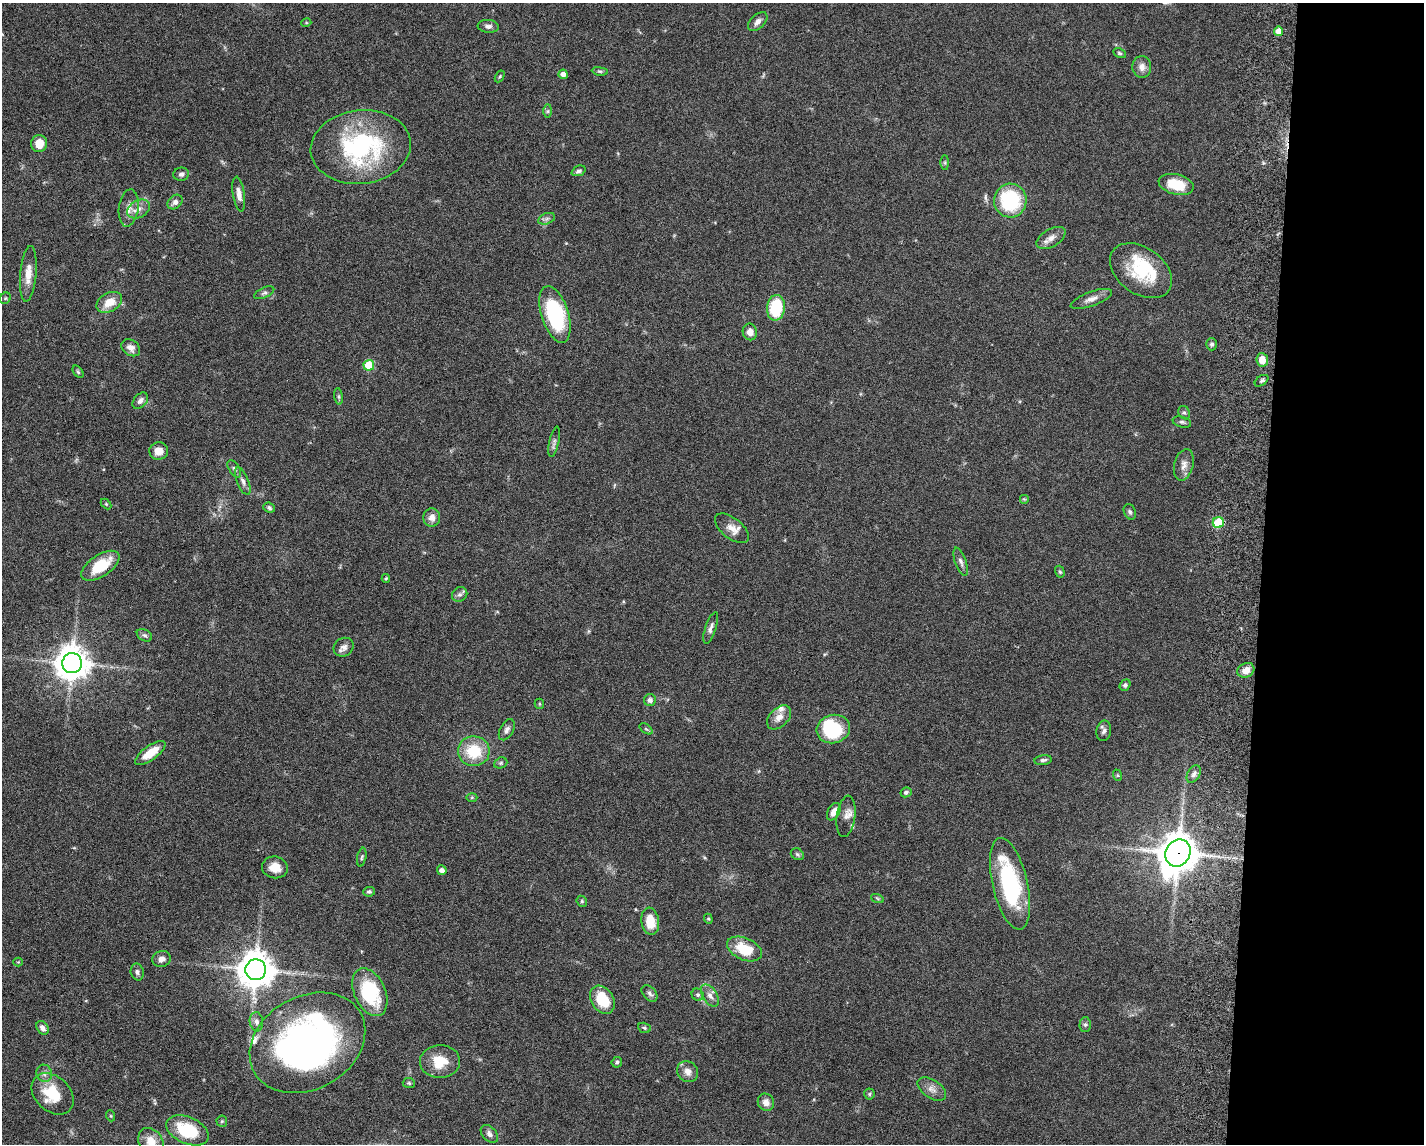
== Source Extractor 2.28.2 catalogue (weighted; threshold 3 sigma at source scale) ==
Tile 9 of 3 x 4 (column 3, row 3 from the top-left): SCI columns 3123-4544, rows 1154-2295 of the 4711 x 4593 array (HDU 1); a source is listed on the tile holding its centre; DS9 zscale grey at full resolution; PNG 1426 x 1146 px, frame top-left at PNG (2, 3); each listed source drawn as its Kron ellipse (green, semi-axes under 4 px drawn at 4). Shown black and unused: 11% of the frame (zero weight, under 5 of 9 exposures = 3% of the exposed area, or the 3 px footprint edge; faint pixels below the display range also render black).
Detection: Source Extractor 2.28.2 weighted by HDU 2 'WHT'; one run over the whole footprint, this tile lists its part. Background 0.0589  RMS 0.003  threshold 0.0124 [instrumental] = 3 sigma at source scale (4.09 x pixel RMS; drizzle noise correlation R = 1.36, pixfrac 0.8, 0.05/0.05 arcsec/px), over >= 5 px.
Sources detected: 131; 1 inside a brighter object's white glare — neither listed nor drawn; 8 inside a brighter listed object's ellipse — not listed separately; the other 122 listed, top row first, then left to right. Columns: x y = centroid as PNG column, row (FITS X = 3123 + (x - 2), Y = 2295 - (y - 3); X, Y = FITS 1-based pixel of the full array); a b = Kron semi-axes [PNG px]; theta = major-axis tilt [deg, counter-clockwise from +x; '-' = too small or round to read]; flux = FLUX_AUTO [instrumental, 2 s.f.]
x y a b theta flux
758 22 12 6 44 1.5
306 23 5 3 - 0.27
488 26 10 6 -5 1.1
1278 31 5 4 - 3
1120 53 7 4 -27 0.49
1142 67 11 9 -84 1.9
600 71 8 4 -8 0.52
563 74 5 4 - 1.7
500 76 6 4 59 0.35
548 111 6 4 89 0.46
39 144 8 8 - 4.1
361 147 50 36 7 40
945 163 7 4 -90 0.4
578 171 7 5 22 0.72
181 174 8 6 10 0.89
1176 184 18 10 -13 8.1
239 194 17 6 -81 2
1010 200 17 16 - 21
175 202 8 6 40 1.1
129 208 19 10 83 2.6
139 209 12 8 27 1.9
547 219 9 5 20 0.78
1051 238 16 9 31 2
1141 271 34 23 -36 14
28 274 28 8 85 3.8
264 293 11 5 24 0.68
5 298 6 5 - 0.39
1091 299 22 7 20 2.1
109 302 14 9 29 4.4
776 308 13 9 85 14
555 314 29 13 -72 27
750 332 8 7 - 2.1
1212 344 6 5 - 0.62
131 348 10 7 -34 1.7
1262 360 7 6 - 3.3
369 365 5 5 - 12
78 372 7 4 -54 0.46
1261 381 8 4 36 0.57
339 396 8 4 -82 0.54
140 401 9 6 49 1.3
1184 413 7 5 -66 0.53
1182 422 9 5 -14 0.63
554 442 15 5 77 0.95
159 451 9 8 - 2.6
1184 465 16 9 76 2.1
234 469 9 5 -58 0.74
243 481 15 5 -68 1.2
1024 499 5 5 - 0.33
106 504 6 4 -45 0.29
269 508 6 5 - 0.56
1130 512 8 5 -69 0.65
432 517 9 8 - 1.8
1218 522 5 5 - 13
732 528 20 10 -39 2.7
961 562 15 5 -70 1.1
100 566 22 10 34 9.3
1060 572 6 4 -72 0.45
386 578 4 4 - 0.28
460 594 8 7 - 0.8
711 628 16 5 71 1.2
144 635 8 5 -29 0.66
344 647 10 9 - 1.5
72 663 10 9 - 540
1246 670 9 7 28 2.8
1125 685 6 5 - 0.62
650 700 6 6 - 0.97
539 704 5 4 - 0.36
779 717 14 9 45 2.4
646 729 7 4 -36 0.4
833 729 17 14 15 15
507 730 11 6 62 1.1
1104 731 10 7 80 1
474 751 16 15 - 10
150 753 18 7 36 5.5
1043 760 9 5 8 0.75
501 763 7 5 21 0.46
1194 774 9 6 59 1.1
1117 775 6 4 -71 0.34
906 792 5 4 - 0.6
472 797 5 3 - 0.27
834 812 9 6 60 2.3
846 816 21 9 82 2.2
1178 853 14 12 60 720
797 854 7 5 -32 0.54
362 857 9 4 78 0.54
275 867 13 11 -8 3.2
442 870 5 4 - 1.4
1010 884 47 17 -77 29
369 892 6 4 7 0.53
877 898 6 4 -19 0.39
582 901 6 5 - 0.39
708 919 5 4 - 0.33
650 921 14 9 -81 5.7
744 949 18 11 -23 8.5
162 959 9 7 16 1.5
18 962 4 4 - 0.24
256 970 10 10 - 640
137 972 8 6 -78 0.84
370 992 25 15 -65 17
650 993 10 6 -49 0.92
698 995 6 5 - 0.58
710 995 12 7 -58 1.6
602 1000 15 11 -57 8.7
256 1022 9 6 -82 1.1
1085 1025 7 5 88 0.65
43 1028 7 5 -55 1.3
644 1028 6 5 - 0.47
307 1043 61 46 30 130
440 1061 20 16 1 6.8
617 1062 5 5 - 0.52
688 1072 11 9 -46 2
44 1073 9 7 -71 1.2
409 1083 6 5 - 0.43
932 1089 16 9 -33 2
53 1094 24 17 -44 9.2
869 1094 5 5 - 0.43
766 1102 9 8 - 1.8
111 1116 5 3 - 0.28
222 1121 5 5 - 0.4
188 1130 22 13 -24 13
489 1134 10 6 -47 1.2
151 1141 14 11 -53 3.5
Overlapping masked pixels (flux is a lower limit): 1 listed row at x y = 1178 853
Isophote crosses this tile's border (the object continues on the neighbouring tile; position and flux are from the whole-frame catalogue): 1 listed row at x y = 151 1141